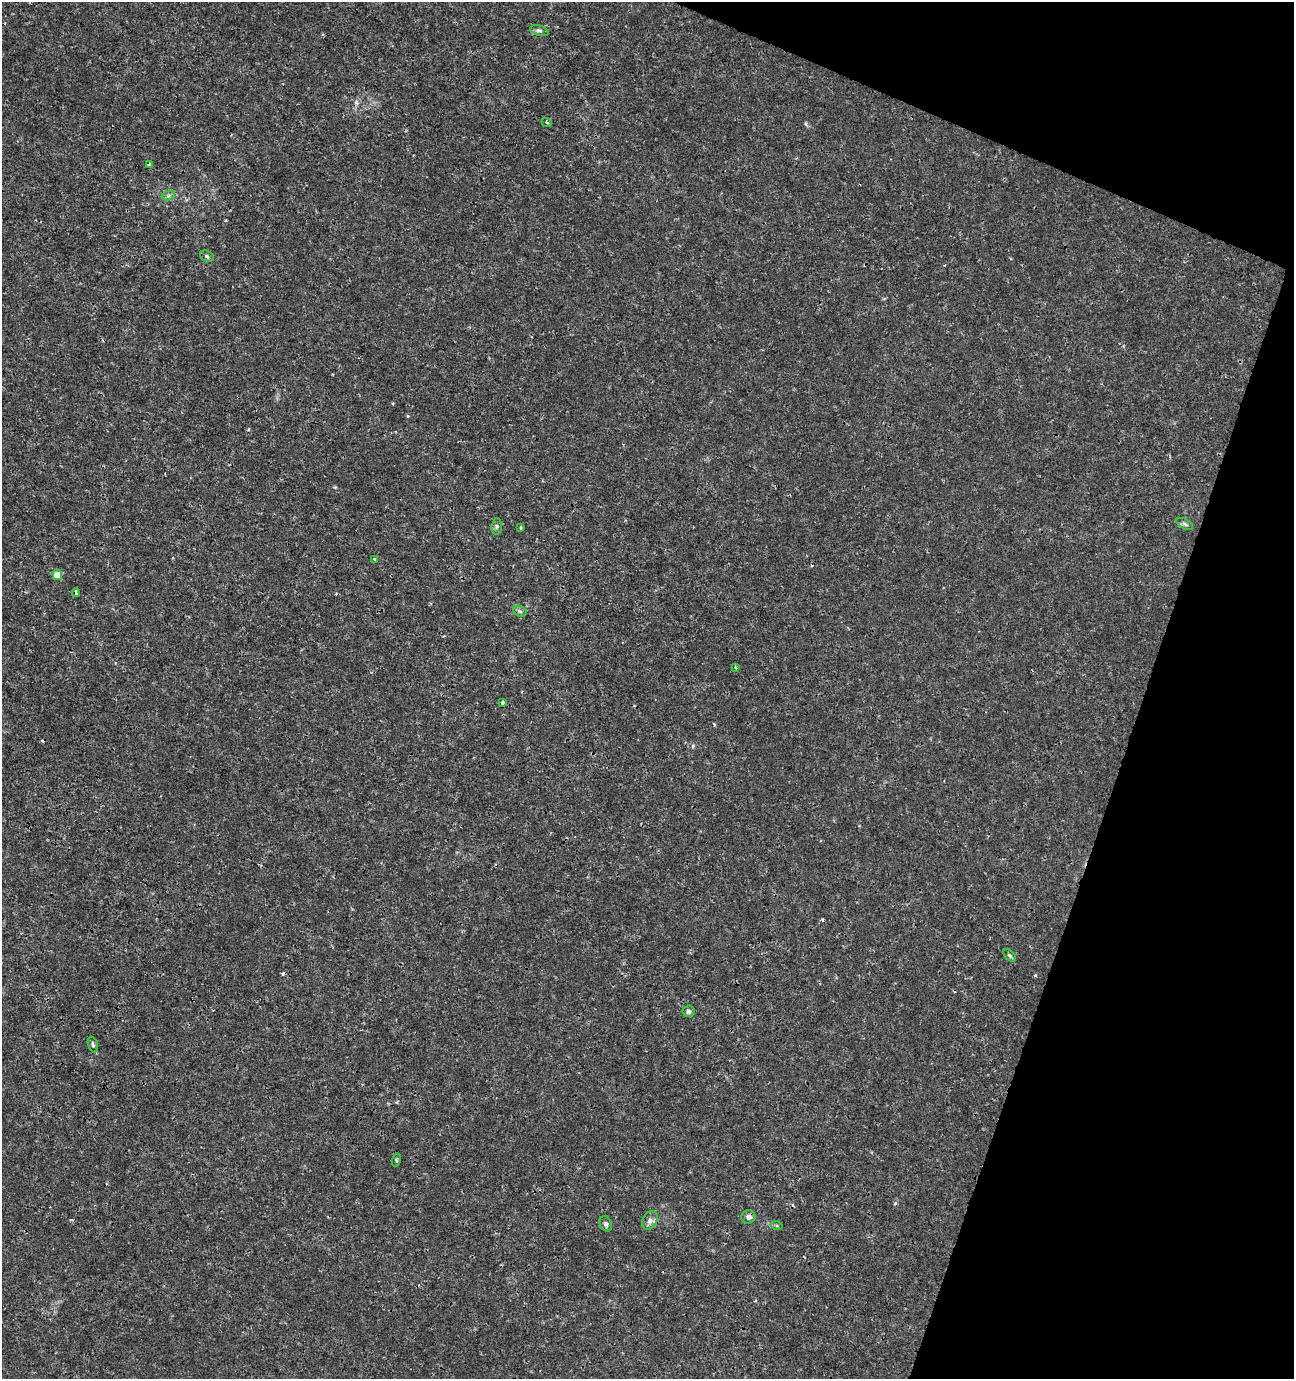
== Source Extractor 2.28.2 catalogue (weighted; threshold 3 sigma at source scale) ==
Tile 8 of 4 x 4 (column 4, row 2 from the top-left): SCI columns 4087-5378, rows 2763-4139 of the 5654 x 5517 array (HDU 1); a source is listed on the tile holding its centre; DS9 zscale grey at full resolution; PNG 1296 x 1381 px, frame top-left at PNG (2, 2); each listed source drawn as its Kron ellipse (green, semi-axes under 4 px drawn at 4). Shown black and unused: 17% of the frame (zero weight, under 3 of 4 exposures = <1% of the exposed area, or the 3 px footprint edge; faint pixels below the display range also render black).
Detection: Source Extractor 2.28.2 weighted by HDU 2 'WHT'; one run over the whole footprint, this tile lists its part. Background 0.0017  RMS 0.001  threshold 0.00448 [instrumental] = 3 sigma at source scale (4.5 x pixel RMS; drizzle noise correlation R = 1.50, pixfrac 1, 0.0396/0.0396 arcsec/px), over >= 5 px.
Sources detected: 28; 5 cosmic-ray / hot-pixel residue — neither listed nor drawn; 1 inside a brighter listed object's ellipse — not listed separately; the other 22 listed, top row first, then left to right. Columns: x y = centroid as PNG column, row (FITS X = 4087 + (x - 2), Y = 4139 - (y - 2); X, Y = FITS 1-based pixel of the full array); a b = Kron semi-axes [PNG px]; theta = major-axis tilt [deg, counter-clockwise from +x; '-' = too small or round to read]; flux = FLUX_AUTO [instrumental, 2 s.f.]
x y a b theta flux
539 31 9 5 -16 0.26
547 123 5 3 - 0.13
149 165 4 3 - 0.35
168 196 7 4 19 0.22
207 256 7 5 -23 0.19
1185 524 9 5 -27 0.24
497 526 8 5 84 0.2
521 528 3 3 - 0.26
375 559 4 3 - 0.58
57 575 5 5 - 1.4
76 593 4 3 - 0.47
520 611 7 5 -29 0.23
735 667 4 3 - 0.13
502 702 3 3 - 0.4
1010 955 7 4 -44 0.19
689 1011 6 6 - 0.31
93 1044 8 4 -73 0.2
396 1160 6 4 76 0.15
748 1217 7 7 - 0.37
650 1220 10 7 63 0.38
606 1224 8 6 -65 0.27
777 1226 6 3 -19 0.12
Overlapping masked pixels (flux is a lower limit): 2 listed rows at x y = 149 165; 76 593